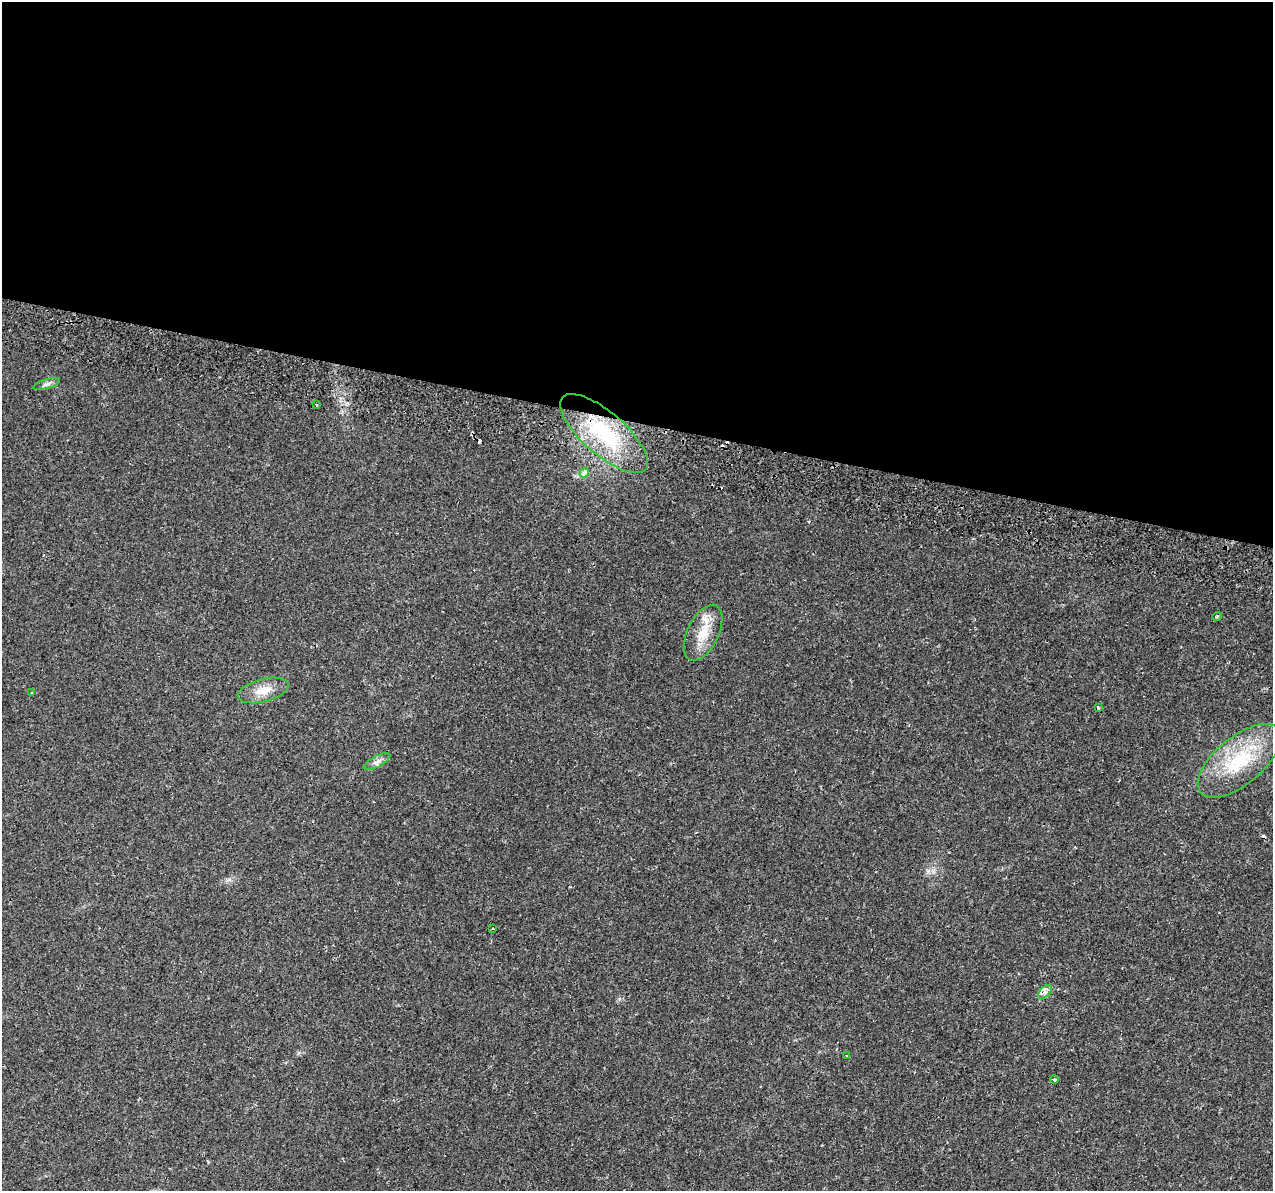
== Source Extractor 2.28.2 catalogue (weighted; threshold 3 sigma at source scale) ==
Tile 3 of 4 x 4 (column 3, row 1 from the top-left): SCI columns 2611-3881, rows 3921-5109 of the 5212 x 5405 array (HDU 1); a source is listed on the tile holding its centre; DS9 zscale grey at full resolution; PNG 1275 x 1193 px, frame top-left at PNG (2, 2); each listed source drawn as its Kron ellipse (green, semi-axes under 4 px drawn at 4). Shown black and unused: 35% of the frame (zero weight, under 2 of 3 exposures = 5% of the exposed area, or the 3 px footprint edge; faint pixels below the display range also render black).
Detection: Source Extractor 2.28.2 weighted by HDU 2 'WHT'; one run over the whole footprint, this tile lists its part. Background 0.0529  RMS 0.0041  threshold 0.0187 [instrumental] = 3 sigma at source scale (4.5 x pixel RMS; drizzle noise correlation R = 1.50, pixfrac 1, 0.0396/0.0396 arcsec/px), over >= 5 px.
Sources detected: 23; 6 cosmic-ray / hot-pixel residue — neither listed nor drawn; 2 inside a brighter listed object's ellipse — not listed separately; the other 15 listed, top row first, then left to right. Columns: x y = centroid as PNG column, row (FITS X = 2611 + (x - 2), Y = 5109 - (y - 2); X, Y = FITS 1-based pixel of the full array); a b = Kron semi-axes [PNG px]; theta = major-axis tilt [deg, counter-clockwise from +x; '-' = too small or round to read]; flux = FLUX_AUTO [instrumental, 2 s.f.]
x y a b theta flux
47 384 13 5 16 1.4
317 405 3 3 - 0.61
604 434 55 21 -41 35
584 473 5 4 - 2.3
1217 616 5 3 - 0.38
703 633 30 15 64 9.6
263 690 26 11 14 6.2
32 693 3 3 - 0.63
1098 708 3 3 - 0.98
1239 761 50 24 39 28
377 762 15 5 27 1.8
493 929 3 2 - 0.34
1045 992 8 5 44 1.5
846 1056 3 2 - 0.41
1054 1079 4 4 - 0.97
Unlisted compact peaks at least as high as the median listed source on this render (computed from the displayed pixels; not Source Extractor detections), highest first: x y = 928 871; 229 879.